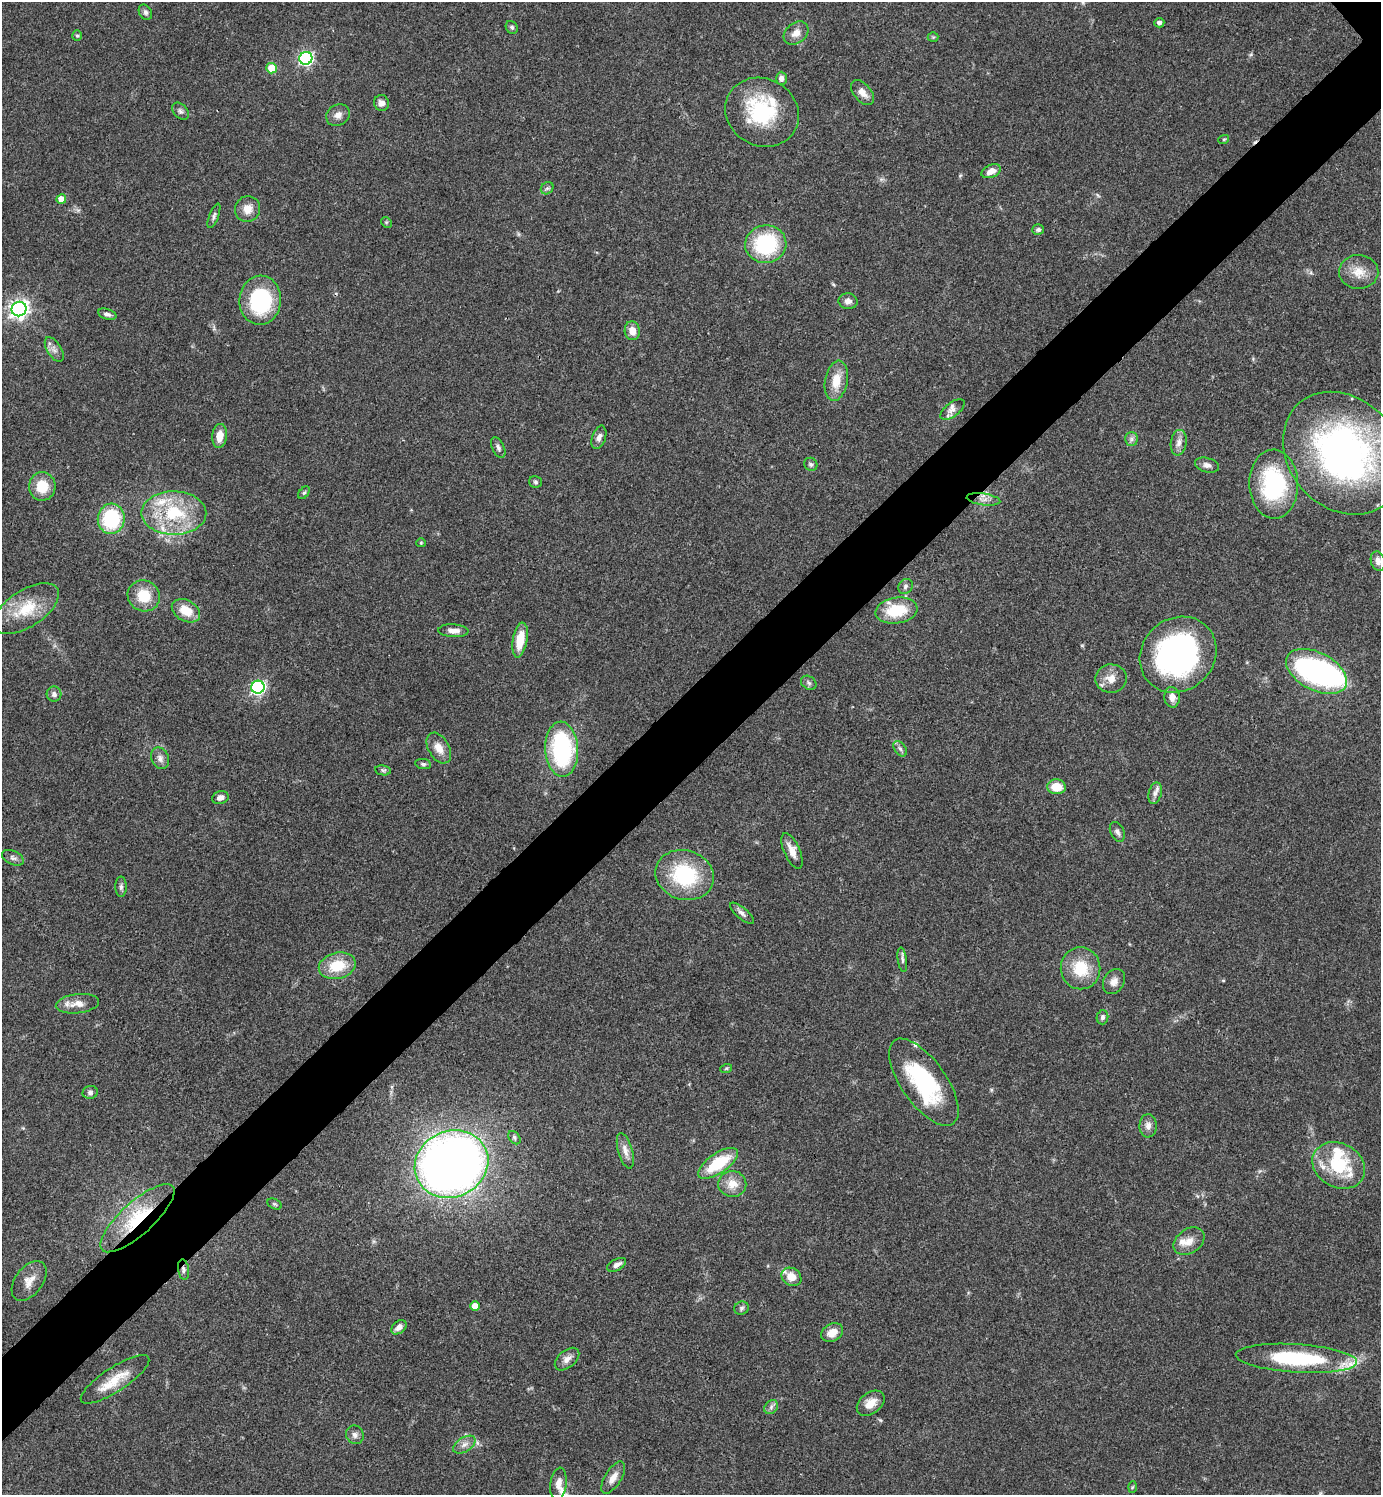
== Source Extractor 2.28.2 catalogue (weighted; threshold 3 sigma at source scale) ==
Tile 7 of 4 x 4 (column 3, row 2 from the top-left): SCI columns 3060-4438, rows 2988-4480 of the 5977 x 5979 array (HDU 1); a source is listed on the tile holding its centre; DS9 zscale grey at full resolution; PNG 1383 x 1497 px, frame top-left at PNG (2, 2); each listed source drawn as its Kron ellipse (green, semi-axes under 4 px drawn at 4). Shown black and unused: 6% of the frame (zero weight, under 3 of 4 exposures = <1% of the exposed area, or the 3 px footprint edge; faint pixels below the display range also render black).
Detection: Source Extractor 2.28.2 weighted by HDU 2 'WHT'; one run over the whole footprint, this tile lists its part. Background 0.044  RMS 0.0048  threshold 0.0217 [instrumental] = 3 sigma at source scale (4.5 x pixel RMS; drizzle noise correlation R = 1.50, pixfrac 1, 0.05/0.05 arcsec/px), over >= 5 px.
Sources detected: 126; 1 too faint to see at this stretch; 1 inside a brighter object's white glare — neither listed nor drawn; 9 inside a brighter listed object's ellipse — not listed separately; the other 115 listed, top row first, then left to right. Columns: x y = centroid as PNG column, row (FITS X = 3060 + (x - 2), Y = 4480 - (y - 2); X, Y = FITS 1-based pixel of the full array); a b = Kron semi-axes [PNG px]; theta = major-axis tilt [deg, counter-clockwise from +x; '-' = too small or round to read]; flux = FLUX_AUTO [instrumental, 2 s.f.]
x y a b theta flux
145 12 8 6 -58 1.4
1159 23 5 5 - 1.5
512 27 7 5 -54 1.1
796 33 13 10 40 4.1
77 36 5 4 - 0.65
933 37 5 5 - 0.67
306 58 6 6 - 92
271 68 5 5 - 11
781 78 6 5 - 2
862 93 15 8 -50 3.8
381 103 8 7 - 2.6
180 111 10 6 -48 1.6
762 112 38 33 -30 39
338 115 12 10 34 3.1
1224 139 5 3 - 0.49
991 171 10 6 22 3.7
547 188 7 5 42 1.1
61 199 5 4 - 6.2
248 209 13 12 - 5.5
214 216 13 4 69 1.3
386 222 6 4 -44 0.67
1038 229 6 5 - 1.3
766 244 20 19 - 40
1359 272 20 17 -2 8
260 300 24 21 86 42
848 301 9 8 - 2.3
19 309 7 7 - 220
107 314 9 5 -18 1.6
632 331 9 7 -84 5
54 349 14 7 -58 2.5
836 381 20 11 80 9
953 410 14 7 38 2.7
220 436 12 7 84 5.4
599 437 12 6 72 2.3
1131 439 7 6 - 1.4
1179 443 13 8 83 3
498 448 11 6 -65 1.6
1343 453 67 54 -48 180
811 464 7 6 - 1.1
1207 465 12 7 -16 2.5
535 482 6 6 - 0.99
1274 484 34 24 -89 50
42 486 14 13 - 11
304 493 7 4 52 0.86
983 499 17 5 -8 2.9
174 513 32 21 0 31
111 519 15 13 83 35
421 543 5 4 - 0.51
1378 561 10 7 -74 2.9
905 586 8 7 - 1.3
144 596 16 15 - 13
26 609 37 18 33 18
186 611 15 10 -29 9
896 611 21 13 8 19
453 631 15 6 -3 3.4
520 640 17 7 80 11
1178 655 40 36 42 120
1316 671 33 19 -27 120
1111 678 15 14 - 5.8
809 683 8 6 -35 1.3
258 687 6 6 - 91
54 694 7 7 - 1.8
1172 697 10 7 -85 3.7
439 748 17 10 -60 5.6
562 749 27 16 -86 59
900 749 8 5 -54 1.4
160 758 11 8 -67 2.6
423 764 8 5 -8 1.1
383 770 8 5 -8 0.91
1056 787 9 7 -4 8.3
1155 793 11 6 75 2.2
220 798 8 6 17 2.4
1117 832 10 6 -65 1.9
792 851 19 8 -66 5.3
13 858 12 6 -25 1.7
685 875 30 24 -17 37
121 887 10 5 90 1.4
742 913 15 5 -41 1.9
902 960 12 4 -82 1.4
337 966 19 13 14 14
1081 968 21 20 - 16
1114 982 13 10 57 3.3
77 1004 22 9 6 5.4
1102 1017 7 5 77 1.2
726 1069 6 4 19 0.6
924 1082 51 22 -55 50
90 1092 7 6 - 1.3
1148 1126 11 8 -87 2.8
514 1138 7 5 -51 1.1
625 1151 18 7 -74 3.7
718 1163 23 10 34 22
451 1164 37 33 25 450
1339 1165 27 22 -28 28
732 1184 14 13 - 6.8
274 1204 7 5 -26 0.77
137 1218 47 16 42 29
1189 1241 17 12 35 5.3
617 1265 10 5 28 2.1
184 1270 10 5 -83 1.4
791 1277 10 8 -32 6
29 1281 22 13 53 6
475 1306 5 5 - 5.9
742 1308 7 6 - 1.2
399 1327 8 6 40 2.8
832 1333 11 8 31 5.2
1296 1358 61 14 -4 55
567 1359 14 8 40 3.3
115 1379 40 12 33 12
871 1403 15 10 38 5.3
771 1407 8 6 48 1.4
355 1435 9 8 - 2.1
464 1445 12 7 32 2.8
613 1477 18 8 58 4.3
558 1484 16 8 82 3.8
1132 1487 6 4 87 0.52
Overlapping masked pixels (flux is a lower limit): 2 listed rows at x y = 137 1218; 184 1270